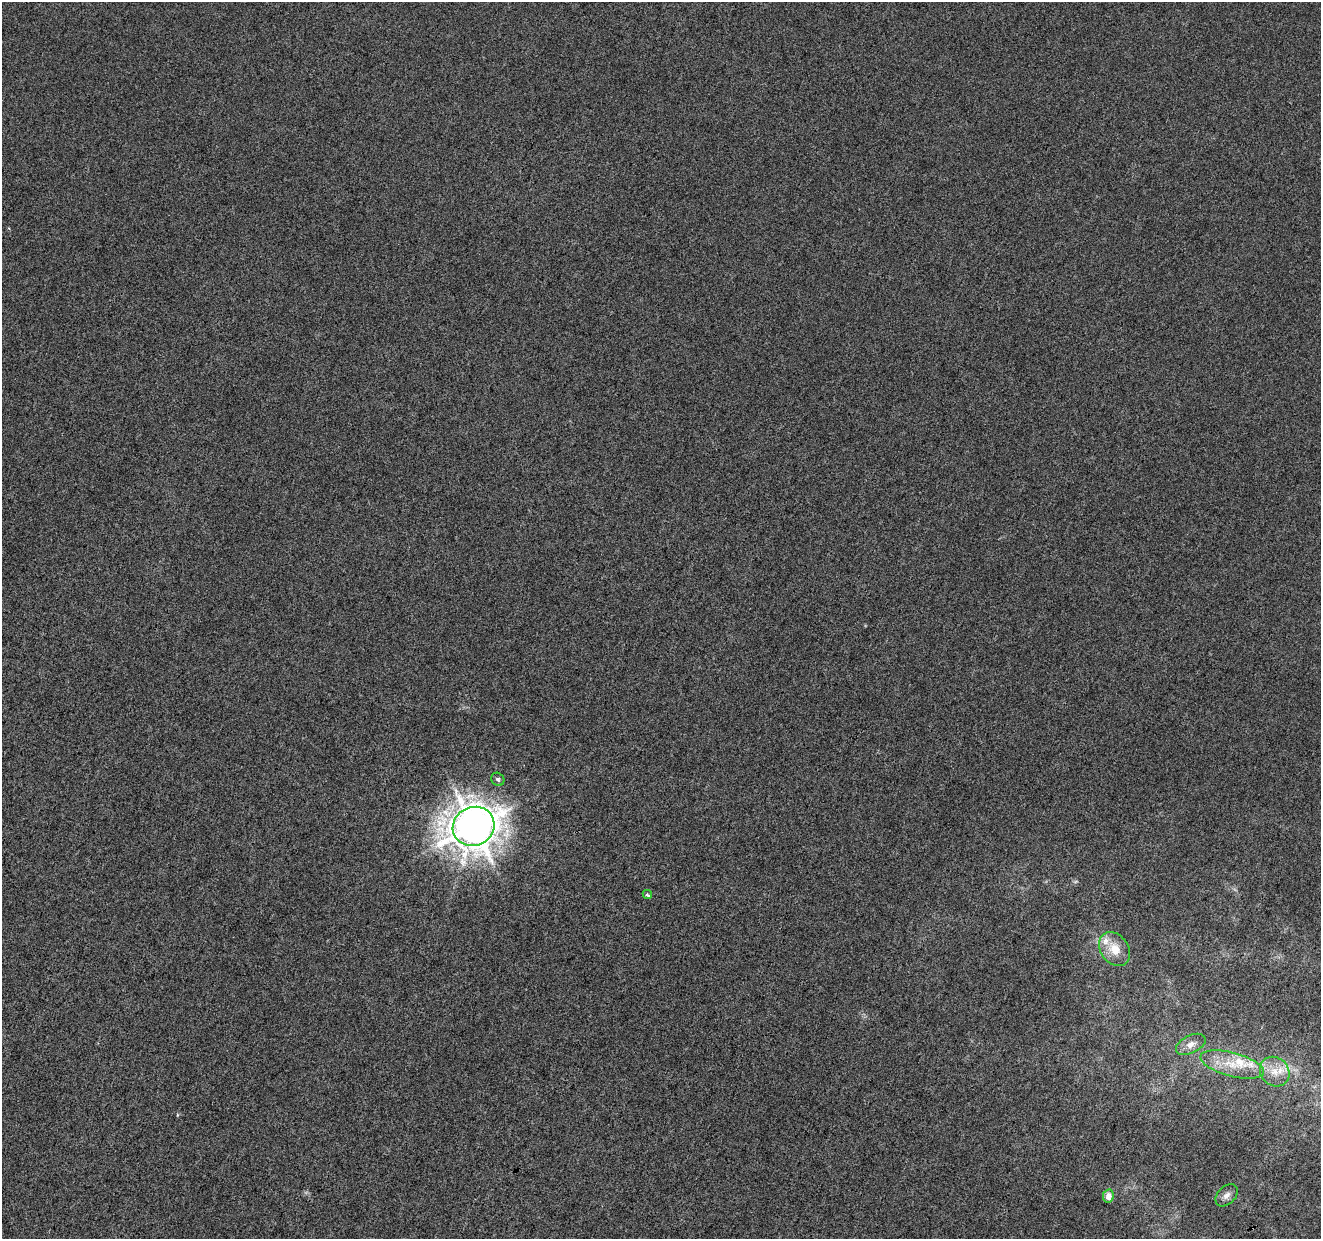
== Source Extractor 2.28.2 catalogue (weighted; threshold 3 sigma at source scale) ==
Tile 7 of 4 x 4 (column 3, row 2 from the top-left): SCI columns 2645-3963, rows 2757-3993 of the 5282 x 5449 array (HDU 1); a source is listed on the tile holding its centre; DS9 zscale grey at full resolution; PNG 1323 x 1241 px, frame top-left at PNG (2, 2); each listed source drawn as its Kron ellipse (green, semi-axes under 4 px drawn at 4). Shown black and unused: <1% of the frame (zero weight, under 3 of 6 exposures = <1% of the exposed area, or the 3 px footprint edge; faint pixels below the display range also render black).
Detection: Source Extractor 2.28.2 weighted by HDU 2 'WHT'; one run over the whole footprint, this tile lists its part. Background 6.64e-04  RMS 0.0022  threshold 0.00885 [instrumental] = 3 sigma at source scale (4.09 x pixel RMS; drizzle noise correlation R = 1.36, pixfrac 0.8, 0.0396/0.0396 arcsec/px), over >= 5 px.
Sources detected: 12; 3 inside a brighter listed object's ellipse — not listed separately; the other 9 listed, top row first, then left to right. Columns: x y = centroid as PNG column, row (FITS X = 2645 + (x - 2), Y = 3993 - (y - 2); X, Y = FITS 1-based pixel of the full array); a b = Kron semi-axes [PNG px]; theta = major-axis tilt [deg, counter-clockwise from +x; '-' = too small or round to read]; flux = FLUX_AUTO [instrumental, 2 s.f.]
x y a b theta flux
498 779 7 6 - 0.52
474 826 21 19 26 340
647 895 5 3 - 0.53
1115 949 18 14 -54 4
1191 1044 16 8 27 1.6
1232 1065 33 12 -15 5.5
1275 1072 16 14 -45 3.1
1227 1195 13 9 45 1.1
1108 1196 6 5 - 1.8